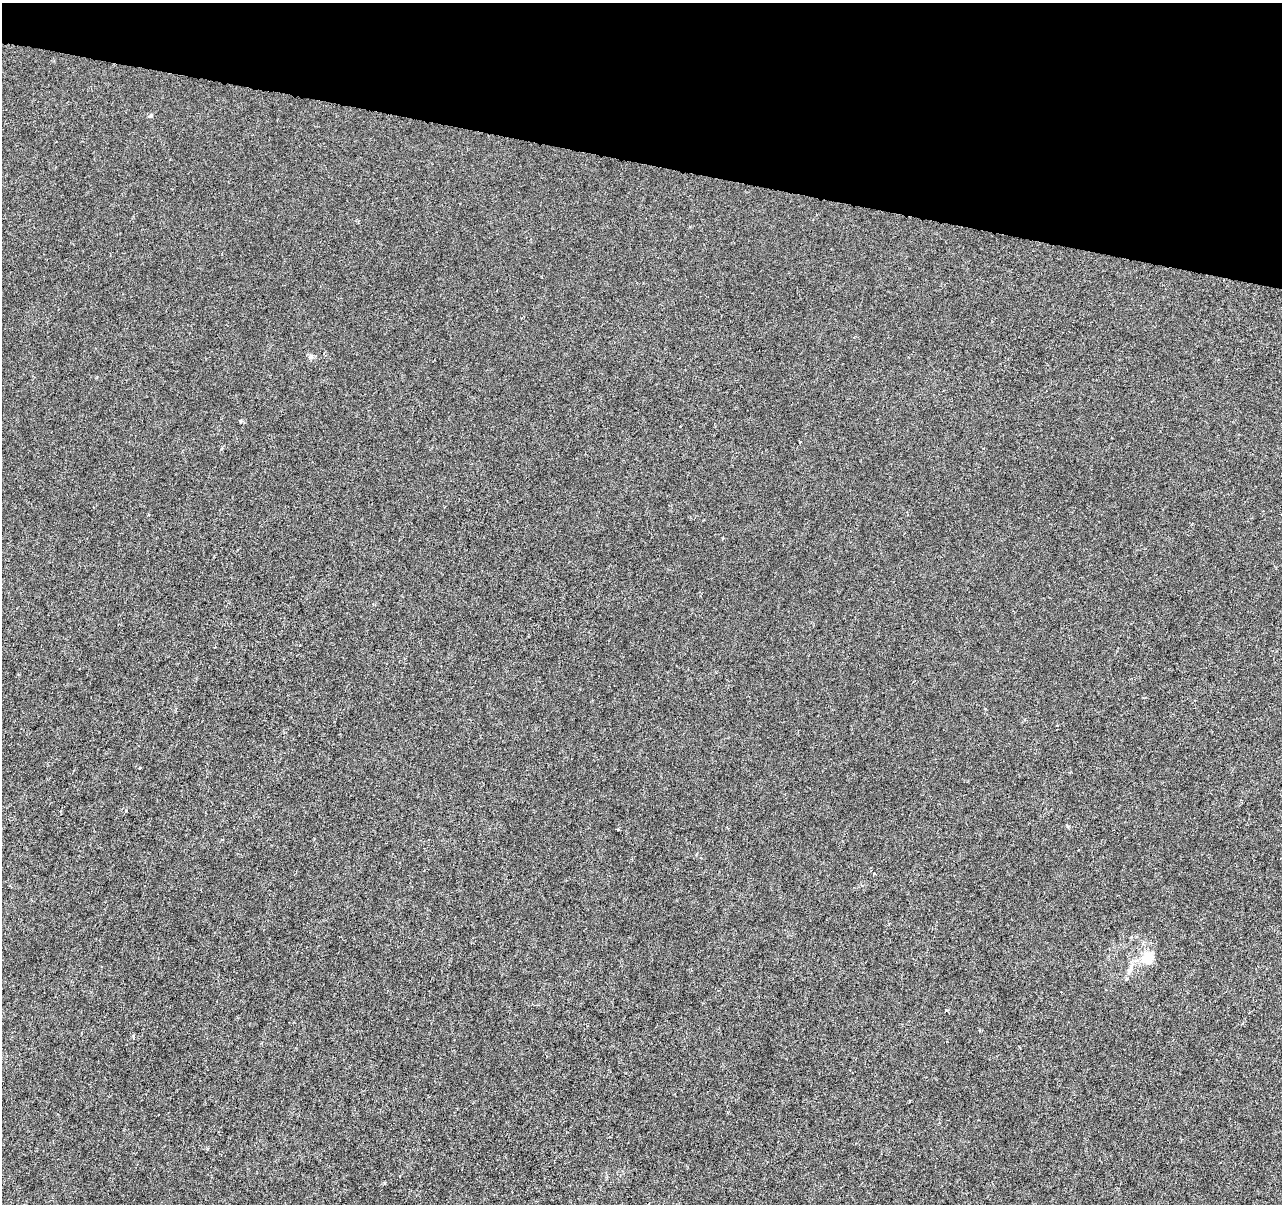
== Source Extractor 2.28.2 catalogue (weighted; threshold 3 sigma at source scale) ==
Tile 2 of 4 x 4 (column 2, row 1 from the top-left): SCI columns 1281-2560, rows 3828-5029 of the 5128 x 5312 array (HDU 1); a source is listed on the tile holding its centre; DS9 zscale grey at full resolution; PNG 1284 x 1206 px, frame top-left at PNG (2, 3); no overlay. Shown black and unused: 13% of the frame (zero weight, under 3 of 6 exposures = <1% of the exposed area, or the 3 px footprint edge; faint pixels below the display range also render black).
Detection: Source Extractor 2.28.2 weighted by HDU 2 'WHT'; one run over the whole footprint, this tile lists its part. Background -1.32e-04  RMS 0.0013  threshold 0.00513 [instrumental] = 3 sigma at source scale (4.09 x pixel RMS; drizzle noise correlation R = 1.36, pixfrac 0.8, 0.0396/0.0396 arcsec/px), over >= 5 px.
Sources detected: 9; all 9 listed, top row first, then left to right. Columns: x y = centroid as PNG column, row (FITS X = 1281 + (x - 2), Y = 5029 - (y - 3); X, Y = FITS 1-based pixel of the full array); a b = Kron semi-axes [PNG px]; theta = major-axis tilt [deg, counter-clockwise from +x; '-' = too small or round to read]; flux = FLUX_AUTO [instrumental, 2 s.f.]
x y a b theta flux
151 115 7 4 36 0.18
311 357 7 4 90 0.23
240 421 4 3 - 0.15
140 768 3 3 - 0.097
1067 826 5 3 - 0.13
617 829 3 3 - 0.17
874 874 4 3 - 0.13
1148 958 20 17 12 2.1
1130 970 10 7 67 0.62